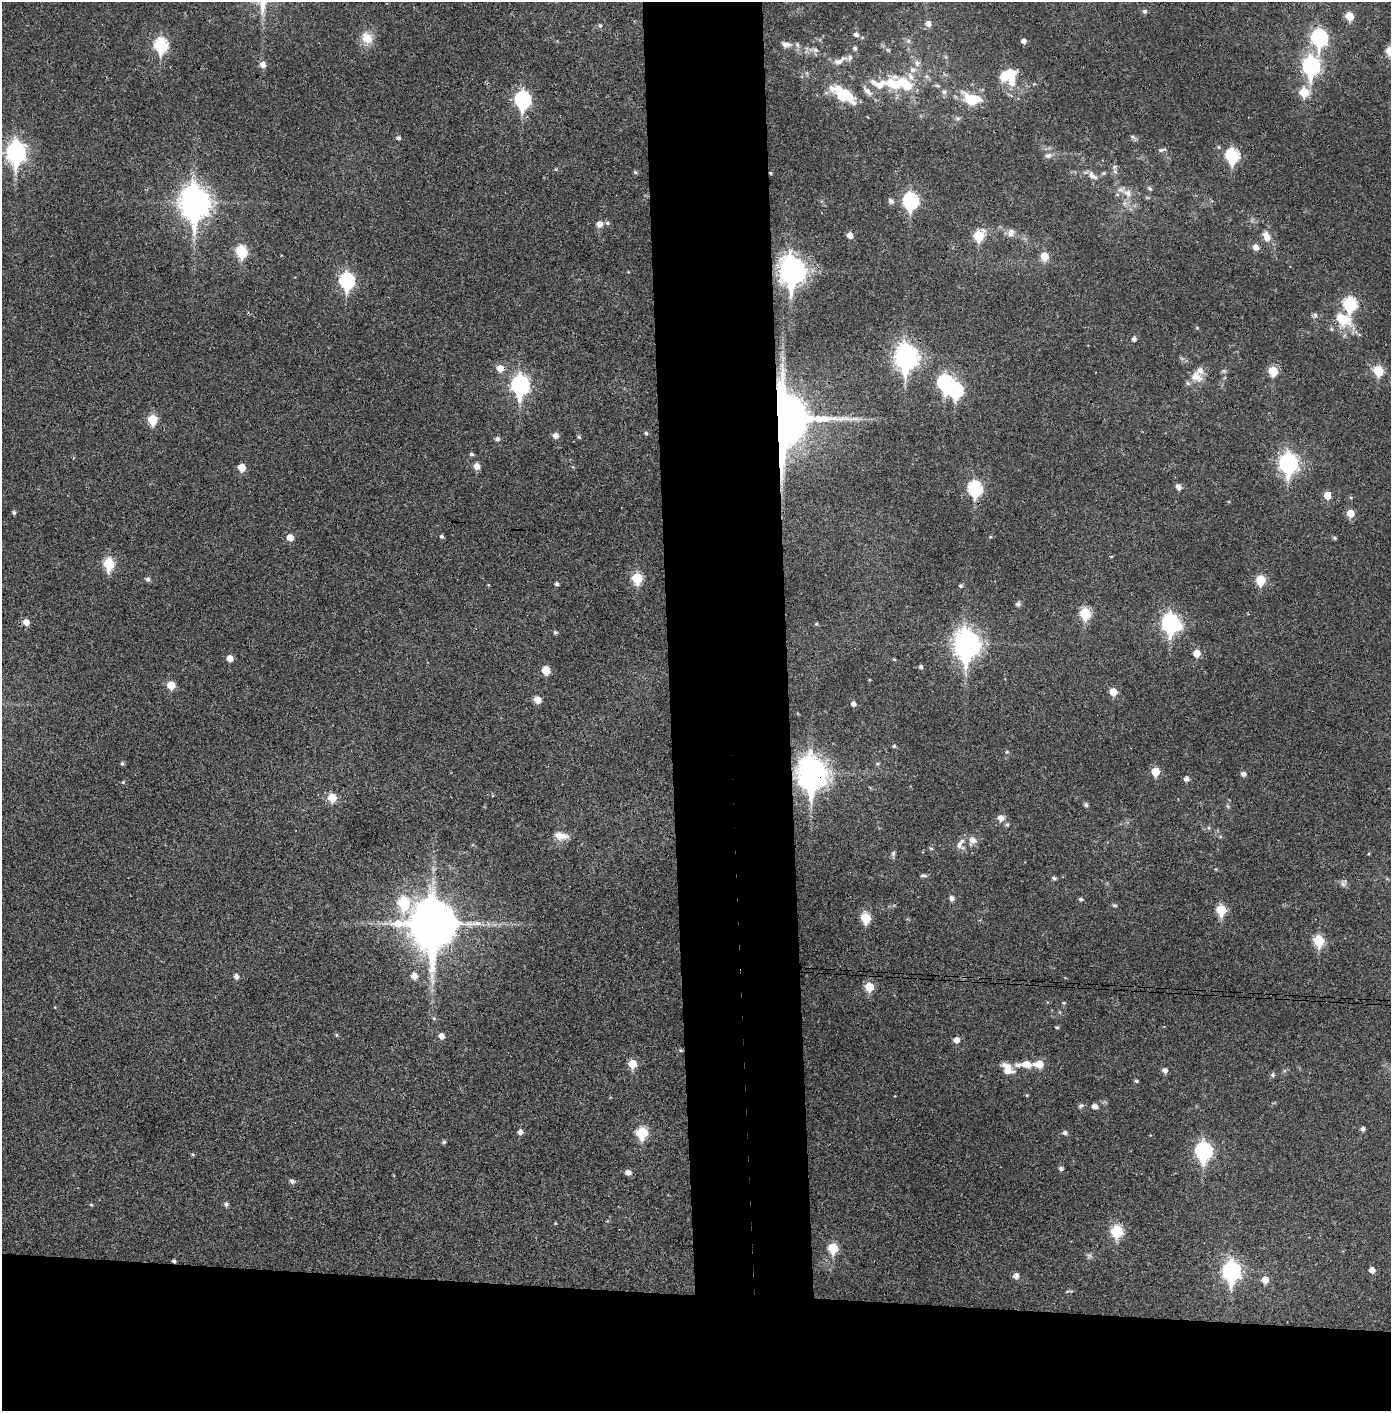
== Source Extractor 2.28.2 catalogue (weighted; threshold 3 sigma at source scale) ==
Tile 8 of 3 x 3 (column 2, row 3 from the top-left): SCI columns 1464-2852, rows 4-1412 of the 4314 x 4236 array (HDU 1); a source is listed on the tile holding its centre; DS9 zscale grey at full resolution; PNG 1393 x 1413 px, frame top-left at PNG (2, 2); no overlay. Shown black and unused: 16% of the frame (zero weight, under 3 of 4 exposures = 6% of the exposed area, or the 3 px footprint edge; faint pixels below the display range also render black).
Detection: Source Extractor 2.28.2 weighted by HDU 2 'WHT'; one run over the whole footprint, this tile lists its part. Background 0.0383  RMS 0.0055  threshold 0.0249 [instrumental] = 3 sigma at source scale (4.5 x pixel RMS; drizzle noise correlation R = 1.50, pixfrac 1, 0.05/0.05 arcsec/px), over >= 5 px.
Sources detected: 190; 1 too faint to see at this stretch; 3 inside a brighter object's white glare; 1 cosmic-ray / hot-pixel residue — not listed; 10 inside a brighter listed object's ellipse — not listed separately; the other 175 listed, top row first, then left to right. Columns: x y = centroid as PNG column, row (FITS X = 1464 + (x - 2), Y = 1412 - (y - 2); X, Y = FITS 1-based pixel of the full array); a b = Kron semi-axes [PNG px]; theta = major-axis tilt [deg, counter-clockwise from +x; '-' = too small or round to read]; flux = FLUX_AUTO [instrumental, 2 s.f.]
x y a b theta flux
1145 11 5 5 - 1.3
1349 16 6 5 - 12
928 24 7 6 - 2.9
600 25 5 4 - 0.72
856 34 7 6 - 1.9
1319 37 9 7 -82 99
367 38 16 13 -51 8.1
908 41 7 4 19 1
1024 41 6 5 - 2.2
786 44 13 7 -11 2.8
161 45 8 7 - 65
855 48 6 5 - 1.3
815 50 8 6 -22 1.6
1390 51 6 6 - 16
840 61 23 8 24 4.6
917 63 10 8 -70 2.7
263 65 6 6 - 3.3
1311 66 9 8 - 160
913 70 10 7 -9 2.9
1007 75 21 12 25 13
893 84 27 16 -18 20
937 86 8 4 -9 0.91
868 91 15 7 -47 3.5
944 92 7 6 - 1.7
1304 92 7 6 - 16
841 94 22 15 -36 19
972 99 19 10 -12 19
522 100 9 7 -81 120
398 138 5 5 - 1.4
1162 150 11 4 17 1.1
16 152 10 8 -89 240
1232 155 8 7 - 58
1048 156 10 7 22 1.9
635 172 5 4 - 0.95
1115 172 7 5 -67 1.3
770 173 3 3 - 0.97
1104 173 6 4 15 0.9
1092 176 15 7 -36 3.2
1150 188 7 5 -41 1
1128 193 13 9 -36 4.8
891 201 6 5 - 2.1
910 201 8 7 - 90
195 203 13 10 -87 770
607 223 6 5 - 1.1
599 224 7 7 - 3.5
1011 232 11 9 60 3.3
850 235 6 5 - 3.8
979 236 7 6 - 25
1267 236 16 10 -68 5.4
1256 247 7 6 - 3.5
242 252 7 6 - 36
1045 256 7 6 - 9.7
792 271 11 9 -85 540
347 281 8 7 - 84
1350 304 8 7 - 59
1315 315 7 6 - 1.4
1342 319 21 15 -27 17
1197 328 4 4 - 0.55
1134 339 5 5 - 1.9
906 357 11 8 -86 370
500 368 7 7 - 5.4
1273 371 6 6 - 17
1378 371 6 6 - 23
1196 377 17 13 -43 7
945 382 9 7 -89 89
520 385 10 8 -86 180
783 419 16 12 -88 3600
152 420 6 6 - 19
646 433 5 4 - 0.97
556 436 6 6 - 3.1
579 437 5 5 - 0.87
497 439 6 5 - 1.6
471 454 5 4 - 1.2
1288 463 9 8 - 200
477 466 6 5 - 4.8
241 467 6 5 - 7.8
1178 487 8 6 -67 2.2
975 488 8 7 - 69
1327 495 6 6 - 6.5
14 513 5 5 - 1
1350 513 6 6 - 7.6
441 536 5 4 - 1
990 537 5 3 - 0.51
290 538 6 5 - 5.3
1335 538 5 4 - 0.83
109 564 7 6 - 30
637 578 6 6 - 28
148 579 6 5 - 1.4
1261 580 6 6 - 21
557 584 4 4 - 1.5
960 586 6 4 0 0.78
1018 604 5 5 - 1.8
1085 613 7 6 - 28
26 622 6 6 - 4
1171 623 10 8 -67 170
816 624 6 3 18 0.56
555 632 4 4 - 1
966 644 11 9 -87 540
1197 653 6 6 - 7.3
230 658 5 5 - 4.4
894 659 4 3 - 0.61
921 667 4 4 - 1.4
546 670 6 5 - 11
171 685 6 6 - 9.8
1113 692 6 5 - 8.1
537 700 6 5 - 6.5
853 704 5 5 - 2
894 746 5 4 - 0.76
1007 752 5 3 - 0.62
122 763 5 5 - 0.91
878 764 6 4 1 0.84
1155 771 6 5 - 13
812 773 13 10 -85 740
1243 774 5 5 - 2
1186 779 5 5 - 2.4
123 782 4 4 - 0.69
332 798 7 6 - 11
1086 805 6 5 - 1.1
1001 818 8 8 - 3.4
1007 824 6 5 - 0.95
561 836 18 9 -8 5.6
972 840 11 9 64 4.3
959 845 14 8 72 3.5
893 853 7 5 88 1.2
923 875 8 5 1 1.3
1054 878 6 4 -20 1.1
1343 883 11 6 -89 1.8
952 898 6 5 - 2.1
1081 899 5 4 - 1.2
403 903 10 8 -68 31
1114 905 6 5 - 0.83
1221 910 6 6 - 23
866 918 6 6 - 23
433 924 16 14 -87 2400
1319 941 7 6 - 28
236 976 5 5 - 2.2
414 976 7 6 - 3.9
869 987 6 6 - 15
1064 1003 5 4 - 0.68
434 1018 6 5 - 0.96
1057 1027 4 3 - 0.74
336 1035 5 4 - 0.72
441 1036 6 5 - 3.2
956 1040 6 6 - 3.3
680 1050 5 4 - 0.69
632 1064 6 6 - 12
1026 1064 14 8 -6 5.9
1039 1064 8 6 3 8.8
1008 1069 13 9 -51 8
1165 1071 6 5 - 2.3
1273 1075 7 6 - 1
1136 1081 5 4 - 0.93
1027 1095 5 4 - 0.59
1081 1106 9 5 35 1.2
1095 1106 8 6 -19 2.1
1363 1129 5 5 - 1.7
520 1132 5 5 - 2.4
642 1133 7 6 - 33
1065 1133 7 6 - 1.5
444 1142 5 4 - 1
1204 1151 9 7 -88 130
193 1154 5 4 - 0.69
1061 1169 5 5 - 1.7
628 1173 6 5 - 3
292 1181 5 5 - 1.8
226 1204 5 5 - 1.5
91 1205 5 3 - 0.54
555 1223 4 3 - 0.45
1117 1231 7 6 - 40
833 1248 6 6 - 24
1089 1256 7 6 - 1.3
1372 1270 6 5 - 3.3
1231 1271 9 8 - 180
1016 1276 6 6 - 3
1265 1280 6 6 - 6
Overlapping masked pixels (flux is a lower limit): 7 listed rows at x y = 770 173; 1342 319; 906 357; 500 368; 783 419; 812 773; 403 903
Isophote crosses this tile's border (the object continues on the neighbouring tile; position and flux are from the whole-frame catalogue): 1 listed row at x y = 1390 51